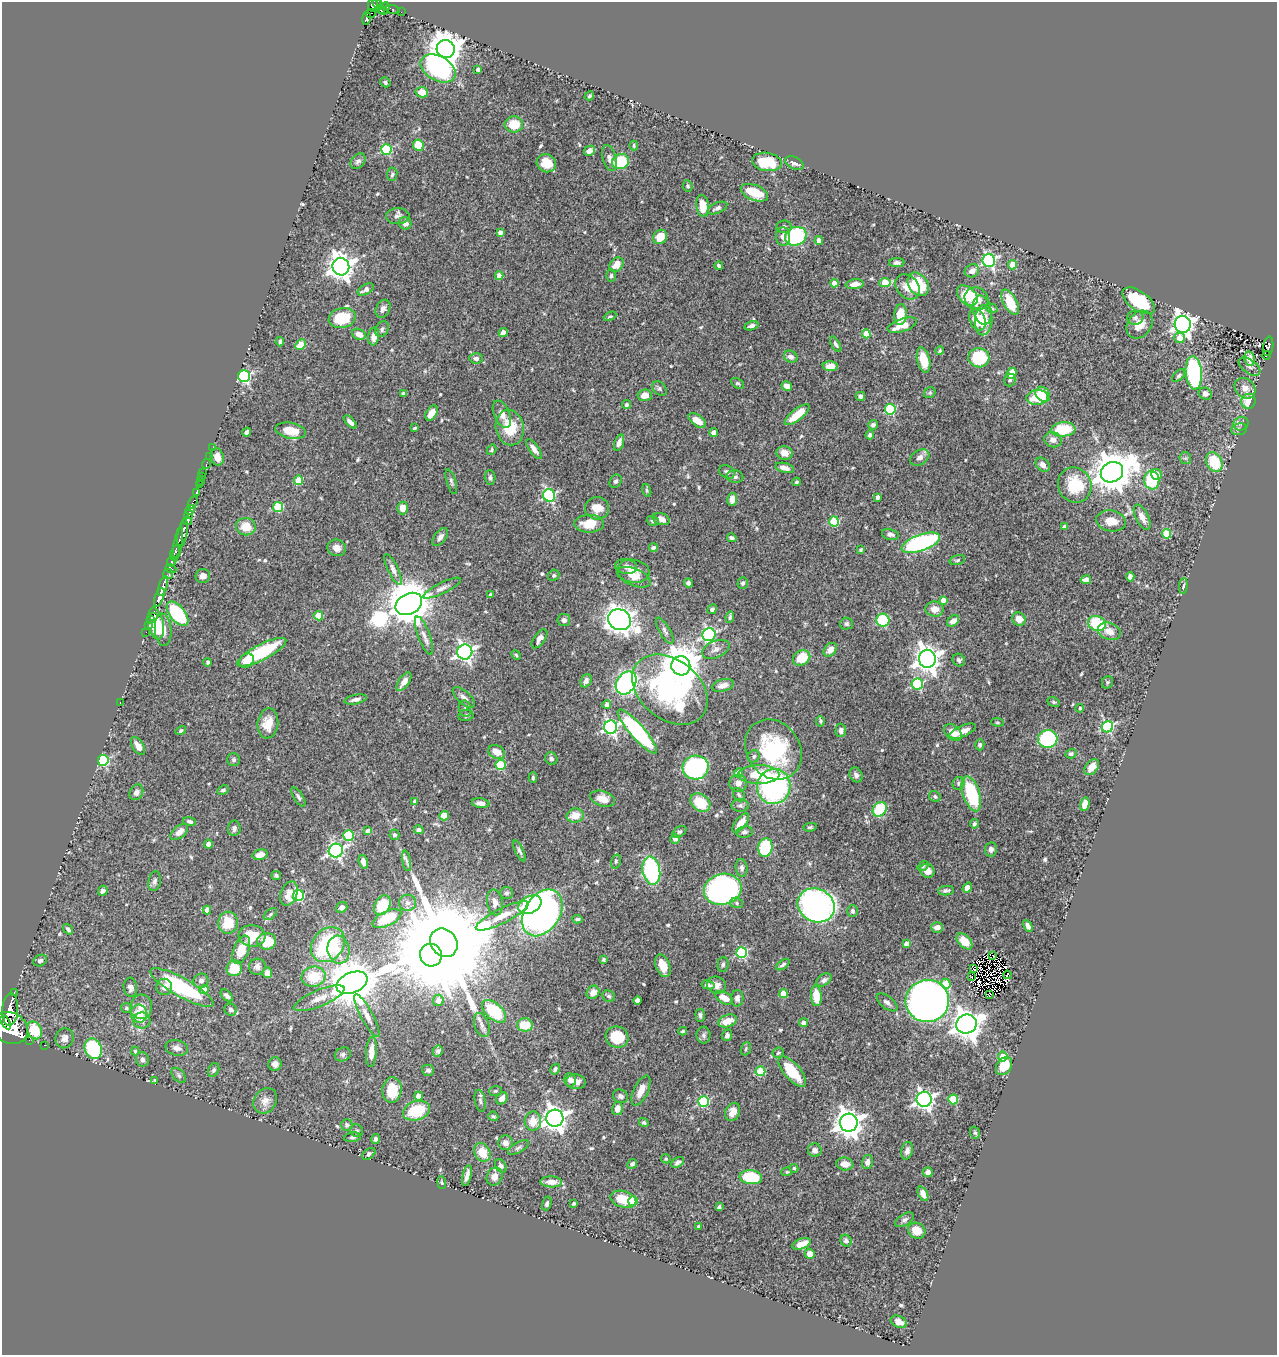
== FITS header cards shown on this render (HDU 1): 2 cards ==
NAXIS1  =                 1275
NAXIS2  =                 1353

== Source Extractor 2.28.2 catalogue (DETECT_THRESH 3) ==
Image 1275 x 1353 px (HDU 1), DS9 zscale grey, 1 PNG px = 1 image px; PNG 1279 x 1357 px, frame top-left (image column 1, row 1353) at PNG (2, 2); each listed source drawn as its Kron ellipse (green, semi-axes under 4 px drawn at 4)
Background 0.503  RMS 0.018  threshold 0.0529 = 3 sigma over >= 5 px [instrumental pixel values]
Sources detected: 595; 3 with non-positive FLUX_AUTO (blend fragments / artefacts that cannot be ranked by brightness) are neither listed nor drawn; of the other 592, the 500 brightest by FLUX_AUTO listed and drawn (92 fainter detections omitted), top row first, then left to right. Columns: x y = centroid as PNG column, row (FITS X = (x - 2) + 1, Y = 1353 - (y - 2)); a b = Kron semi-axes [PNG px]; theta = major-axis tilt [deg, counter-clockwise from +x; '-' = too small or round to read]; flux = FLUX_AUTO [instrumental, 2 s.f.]
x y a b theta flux
378 4 6 4 -56 300
373 5 7 5 -89 320
381 9 5 3 - 170
384 9 7 5 64 130
393 9 7 3 -17 30
401 12 2 2 - 5
371 13 5 3 - 58
366 18 6 3 80 190
446 49 9 9 - 2200
438 68 19 12 -29 180
478 69 4 3 - 4
385 82 5 4 - 2.3
422 92 6 5 - 18
589 96 5 4 - 1.7
514 124 9 8 - 28
418 145 6 5 - 26
634 145 5 3 - 1.8
386 149 5 5 - 99
590 151 6 4 32 6
609 158 13 6 -75 5.8
358 161 9 6 48 3.8
620 162 9 7 24 55
767 162 15 9 -8 39
546 163 10 9 - 18
794 163 10 6 -24 5.8
392 174 7 5 83 2.6
688 186 6 5 - 2.3
754 193 14 7 -21 33
703 206 11 6 -82 20
717 208 10 5 23 3.9
398 216 12 8 1 5.3
405 223 6 6 - 7.1
784 227 8 6 3 3.4
500 232 4 4 - 5.5
796 236 11 9 22 120
660 237 7 6 - 20
783 237 9 7 -85 7.6
819 240 4 4 - 7.6
989 261 6 6 - 220
897 263 8 4 1 3.4
616 265 8 6 44 12
1013 265 4 4 - 33
719 266 4 3 - 2.5
341 267 9 8 - 1200
972 271 7 6 - 8.1
499 276 4 4 - 9.9
611 276 6 5 - 2.2
885 282 6 4 9 32
834 283 4 4 - 11
855 284 9 5 7 9.4
918 284 13 9 -56 48
908 287 14 10 -48 13
366 289 9 5 29 6.2
967 295 12 8 -44 54
976 299 12 11 - 13
1139 301 18 9 -35 76
1010 302 14 6 -62 38
991 308 6 4 -17 1.8
383 309 9 7 63 5.2
982 310 15 9 -77 8
900 314 10 6 85 28
610 316 7 3 26 1.6
342 318 13 10 12 40
1135 318 8 7 - 3.3
977 319 11 7 -70 29
984 320 15 9 86 24
1183 324 8 8 - 680
902 325 15 6 19 18
1139 325 15 11 51 16
751 326 7 4 16 4.4
382 329 8 6 63 3.1
503 333 4 4 - 12
359 334 7 5 -23 8.4
866 334 4 4 - 23
374 336 9 5 83 12
1180 338 5 5 - 11
280 342 4 3 - 2.4
836 344 9 4 -61 3.3
300 345 6 4 46 32
1268 346 10 5 82 130
940 351 4 4 - 2.3
1267 355 4 2 - 8.5
791 357 7 5 -30 5.6
476 358 7 5 -4 3.5
979 358 10 9 - 67
1249 359 7 5 -80 8.5
923 360 13 6 -77 28
830 366 7 5 -3 8.8
1250 367 12 7 -36 4
1011 373 6 4 68 22
1194 373 17 8 -85 160
244 376 6 6 - 200
1179 376 7 4 46 2.4
1010 380 6 5 - 2.7
738 383 7 5 -29 2
787 386 5 4 - 6.8
659 388 8 6 -46 3.4
1245 388 11 9 -45 11
403 393 3 3 - 2.9
930 393 6 5 - 1.7
1043 394 8 6 -46 21
1205 394 7 5 -30 6
645 395 7 6 - 9
860 396 5 4 - 3.4
1037 397 11 7 6 41
1249 401 7 7 - 24
626 405 4 4 - 2.8
890 409 5 5 - 87
432 413 8 5 58 18
502 414 14 8 -65 8.7
797 415 15 5 38 30
697 421 10 5 -35 13
350 422 8 4 -46 4.9
1241 424 8 6 24 3.2
873 425 5 4 - 3.3
415 428 3 3 - 1.7
510 428 18 14 -79 37
1063 429 12 7 4 53
1239 429 8 6 7 3.4
291 431 15 7 -10 22
247 432 4 3 - 3.1
714 433 4 4 - 9.1
870 435 4 4 - 4.2
1053 440 9 7 -24 6.2
619 443 9 4 71 6.1
212 448 2 2 - 7.5
534 449 12 5 -54 6.2
492 450 5 4 - 1.8
784 453 8 6 -14 9.5
209 456 2 2 - 5.6
217 457 9 6 -79 9.5
920 457 10 7 31 6.2
1185 458 6 6 - 2.6
1214 462 10 8 -64 45
206 464 5 3 - 18
1043 465 8 6 -45 5.3
785 468 9 5 -12 7.1
727 472 8 6 -34 3.4
1112 472 11 10 - 3600
203 473 3 2 - 4.2
1157 474 5 5 - 6.7
202 476 2 2 - 6.8
735 477 8 6 -10 3.1
490 478 7 5 -89 3
298 480 4 4 - 32
1152 480 9 7 -82 69
200 481 2 2 - 12
616 481 7 5 55 3.2
451 482 13 4 -73 3.3
796 482 4 3 - 1.7
199 484 3 2 - 18
1075 485 18 16 -60 45
647 490 7 4 -72 1.7
196 492 3 3 - 16
549 495 6 6 - 170
877 497 4 3 - 3.7
732 499 6 5 - 11
193 502 7 3 62 57
278 507 5 5 - 58
402 508 6 5 - 9.6
597 508 12 11 - 16
190 510 5 3 - 380
189 514 5 3 - 330
1142 517 14 6 -63 9.6
661 519 9 5 -19 9.1
187 521 4 4 - 420
653 521 6 5 - 2.7
834 521 5 5 - 62
1111 521 15 10 -9 18
589 524 15 9 2 24
246 527 10 8 -7 19
1064 527 4 4 - 3.2
182 534 14 4 78 1400
890 534 8 5 -13 5
1166 534 5 4 - 45
440 537 10 5 53 5.5
732 538 5 3 - 3
921 543 20 8 19 200
178 544 18 3 80 290
337 548 9 8 - 9
653 548 4 4 - 3.8
861 550 4 4 - 1.9
175 552 8 3 66 320
957 560 8 4 16 2.2
172 561 6 3 69 280
626 566 11 7 -11 5.9
171 569 5 4 - 190
393 569 17 5 -64 5.4
633 571 16 11 -8 16
168 574 5 5 - 81
554 575 6 5 - 2.1
203 576 7 7 - 6
634 577 18 8 -22 12
1130 577 5 4 - 5.2
1086 580 5 4 - 9.2
688 583 4 4 - 2.8
743 583 6 5 - 2.7
163 586 10 3 73 790
1183 586 8 3 83 2.1
442 588 21 5 26 6.8
491 594 3 3 - 2.5
159 597 10 4 71 1200
943 600 4 4 - 9.2
409 604 14 10 27 5600
712 609 5 4 - 3.8
935 609 9 7 -9 12
178 614 14 7 -51 94
153 616 3 2 - 22
318 616 4 4 - 36
730 617 6 3 83 2
150 619 2 2 - 13
1019 619 7 6 - 14
564 620 6 6 - 4.5
619 620 12 10 -28 1000
883 620 6 6 - 70
953 621 7 5 39 7.1
1097 623 9 7 -28 55
156 624 16 8 -79 46
846 624 6 6 - 2.8
148 625 2 2 - 13
163 630 16 8 -85 14
665 631 15 5 -59 4.5
1109 631 11 8 -20 11
146 632 2 2 - 8.2
709 635 7 6 - 230
424 636 20 6 -69 7.5
539 639 11 5 55 6
716 649 14 8 23 6.3
830 650 7 5 49 9.8
262 652 27 7 27 89
465 652 7 7 - 440
516 655 5 4 - 1.6
802 658 9 7 31 33
927 659 9 8 - 1200
959 660 6 6 - 2.8
247 661 8 6 39 11
208 662 4 3 - 2.6
681 666 9 9 - 3700
586 681 7 5 67 5
404 682 11 5 55 9.3
1107 682 6 5 - 1.8
626 683 12 9 55 330
917 684 6 5 - 99
723 685 11 6 14 7.8
670 689 42 29 -38 210
464 697 14 6 -42 6.1
356 699 11 4 12 5.5
1054 702 7 4 -27 2
120 703 3 2 - 88
607 704 4 4 - 5.7
1080 708 4 4 - 2.3
465 709 8 6 -77 3.3
466 715 7 5 11 2.7
820 721 5 4 - 1.9
997 722 6 4 -5 1.6
268 723 15 10 81 19
611 727 6 6 - 330
1107 727 6 5 - 150
181 730 5 4 - 2
841 730 7 5 89 4.5
637 731 28 7 -48 170
963 731 14 5 24 11
953 732 10 7 -42 11
1048 739 10 9 - 130
980 745 5 4 - 2.9
138 746 10 5 -57 8.9
773 749 32 26 -55 120
496 752 9 6 -24 13
1071 754 5 4 - 2.8
754 756 6 5 - 2.5
551 759 6 6 - 3.5
103 760 5 5 - 120
234 760 6 6 - 2.7
501 765 5 5 - 50
696 767 13 12 - 260
1092 767 9 6 51 11
739 773 4 4 - 16
759 775 20 9 0 41
856 775 8 6 -62 5
533 778 5 3 - 2.2
738 783 9 8 - 8.6
959 783 6 6 - 2.7
774 787 17 16 - 250
223 790 6 4 26 2.3
136 792 8 6 61 4.6
971 794 18 8 -72 81
739 795 7 5 -57 2.3
935 796 6 5 - 2.6
298 797 11 4 -58 3.4
603 799 13 7 -18 14
415 802 4 4 - 6
481 803 9 4 -6 6.3
700 803 11 8 -38 35
1085 804 7 4 78 10
740 805 8 6 1 3.6
880 809 8 6 51 63
575 815 8 7 - 18
444 816 5 4 - 16
190 821 7 4 -16 2.9
741 823 11 5 51 13
974 824 5 4 - 2.5
810 827 7 4 9 2
234 828 8 6 83 4.3
419 830 5 4 - 3.2
368 831 4 4 - 7.9
179 832 10 6 41 11
679 832 8 5 33 2.4
744 832 8 6 10 3.5
394 835 5 5 - 2.6
348 836 5 5 - 76
675 839 5 4 - 4.8
208 844 4 4 - 6.3
765 847 9 7 81 71
991 849 7 6 - 4.3
336 851 7 6 - 290
519 851 11 3 -65 3
260 855 8 5 14 11
407 861 10 4 -80 3.7
616 861 7 4 74 2.1
363 862 7 4 -72 6.1
923 866 6 4 36 2
742 868 9 6 -83 3.8
651 871 14 9 -79 130
927 871 7 6 - 9.6
276 875 5 4 - 2.2
155 881 10 6 80 4.4
967 888 5 4 - 6.8
723 889 19 15 13 410
103 891 5 4 - 3.4
946 891 8 4 5 3
507 893 6 6 - 2.7
289 894 12 8 70 16
299 896 5 5 - 100
408 903 8 8 - 5.7
495 903 13 8 -82 9.5
737 903 6 5 - 2.6
382 905 10 7 60 41
530 905 12 8 29 93
816 905 19 16 -27 440
342 907 6 5 - 4.7
207 910 4 4 - 8.3
852 911 6 5 - 3
542 913 25 17 57 570
270 914 8 4 39 2.2
502 916 29 7 26 20
387 918 15 7 26 46
577 919 5 4 - 2.3
228 923 11 10 - 28
1028 926 6 4 -62 4.5
937 927 6 5 - 7.2
68 929 6 3 -53 3
252 936 13 11 -4 29
267 941 9 8 - 35
964 941 9 6 -47 13
444 943 15 13 -50 42000
906 943 4 4 - 5.9
328 945 19 15 48 120
241 950 15 7 68 23
339 950 14 11 -82 17
742 953 5 5 - 120
431 955 11 11 - 6900
993 955 2 2 - 1.8
604 959 3 3 - 2.3
40 960 7 5 25 3.6
723 964 7 5 86 2.7
783 965 8 4 35 2.7
663 966 12 7 -69 17
257 967 8 8 - 5.6
234 968 8 7 - 29
974 969 3 2 - 2.9
267 973 5 5 - 7.4
1007 975 4 2 - 2.4
972 976 3 2 - 3.5
313 977 12 10 13 38
824 980 8 5 34 4.3
201 981 7 7 - 4.8
352 983 16 10 23 6600
946 984 5 5 - 30
708 985 7 3 -12 2.8
716 985 9 8 - 7.4
130 987 9 7 -85 5.9
164 987 8 8 - 7.2
182 987 35 9 -29 120
204 989 5 4 - 15
593 992 7 6 - 8.8
14 993 3 2 - 34
783 994 4 4 - 21
990 994 3 2 - 8.2
227 996 7 4 -46 3.8
609 996 6 5 - 2.6
816 996 10 5 -85 24
319 998 27 8 23 15
724 998 10 5 -29 15
737 998 8 6 88 4.8
438 1000 6 5 - 8.5
638 1000 4 4 - 14
927 1001 22 21 - 710
887 1002 12 6 -38 5.2
141 1007 12 11 - 11
126 1008 5 5 - 2.2
10 1009 16 8 87 2000
231 1010 6 6 - 3.5
494 1011 14 8 -42 64
139 1014 9 8 - 22
700 1015 6 5 - 3
367 1016 24 6 -62 9.3
142 1021 9 8 - 7.2
728 1021 9 6 19 17
6 1022 7 4 -60 980
803 1023 4 4 - 5.8
966 1024 10 9 - 1700
482 1025 12 7 -71 6.5
525 1025 8 6 0 28
10 1028 18 15 -27 4300
35 1030 9 7 -65 42
683 1031 4 3 - 1.8
704 1035 8 7 - 3.7
727 1035 6 4 69 4
617 1037 11 10 - 41
65 1038 10 9 - 5.9
29 1040 2 2 - 6.5
44 1045 2 2 - 6.1
177 1048 11 7 -13 7.2
93 1049 10 8 -68 110
746 1049 7 5 70 2.2
135 1051 4 4 - 1.8
438 1051 5 5 - 3.4
371 1052 15 5 86 13
778 1053 6 5 - 1.9
343 1054 8 6 25 3.5
1003 1057 5 4 - 31
142 1059 7 6 - 4.9
275 1064 7 6 - 5.9
1004 1066 10 7 55 24
555 1069 5 4 - 2.5
214 1070 7 5 63 2.8
428 1070 6 5 - 3.2
760 1071 5 5 - 56
792 1072 19 8 -49 41
179 1075 9 5 -47 3.3
155 1080 3 3 - 1.8
570 1080 6 6 - 5.5
576 1082 10 7 -4 9.7
392 1090 13 9 86 32
495 1091 6 5 - 1.8
641 1091 16 7 65 13
418 1096 4 4 - 9.2
620 1096 8 6 -25 4
502 1098 6 5 - 6.4
924 1099 7 7 - 480
953 1099 5 5 - 47
265 1101 13 11 56 11
480 1101 11 5 -78 3.4
704 1101 5 5 - 110
617 1109 7 5 76 9.4
416 1111 14 9 18 55
733 1112 9 7 65 12
493 1116 5 4 - 2.1
555 1118 8 8 - 990
533 1121 9 8 - 15
644 1123 5 4 - 1.9
849 1123 9 9 - 1300
347 1125 6 5 - 2.5
357 1131 7 6 - 2.5
975 1133 6 4 -72 2.1
353 1137 8 5 7 2.7
375 1139 5 4 - 3.4
506 1143 7 7 - 6
518 1148 12 5 30 3.1
815 1150 7 6 - 5.4
907 1151 9 5 75 5.1
482 1152 10 7 -61 23
369 1154 7 5 38 3.4
666 1159 5 4 - 1.8
678 1162 7 4 31 4.3
867 1162 7 5 77 5.8
632 1164 5 4 - 2.9
845 1164 8 6 -8 9.8
501 1166 7 5 -58 3
794 1168 4 3 - 2
787 1172 5 4 - 1.6
928 1172 5 5 - 4.9
467 1175 11 4 78 6
495 1176 9 7 62 8.8
751 1177 11 7 -6 63
551 1182 11 5 -2 9.4
442 1183 6 4 -84 1.7
923 1194 8 4 -65 6.7
623 1199 13 8 -16 27
633 1201 5 4 - 37
547 1203 7 4 72 3.2
574 1203 3 3 - 2.6
719 1207 4 3 - 3.1
904 1220 10 5 32 3.3
698 1226 3 3 - 1.9
917 1231 9 7 -26 13
846 1241 6 5 - 3.6
802 1244 9 5 21 15
810 1254 5 5 - 11
899 1322 8 5 -24 9.3
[92 fainter detections neither listed nor drawn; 3 non-positive-flux detections neither listed nor drawn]